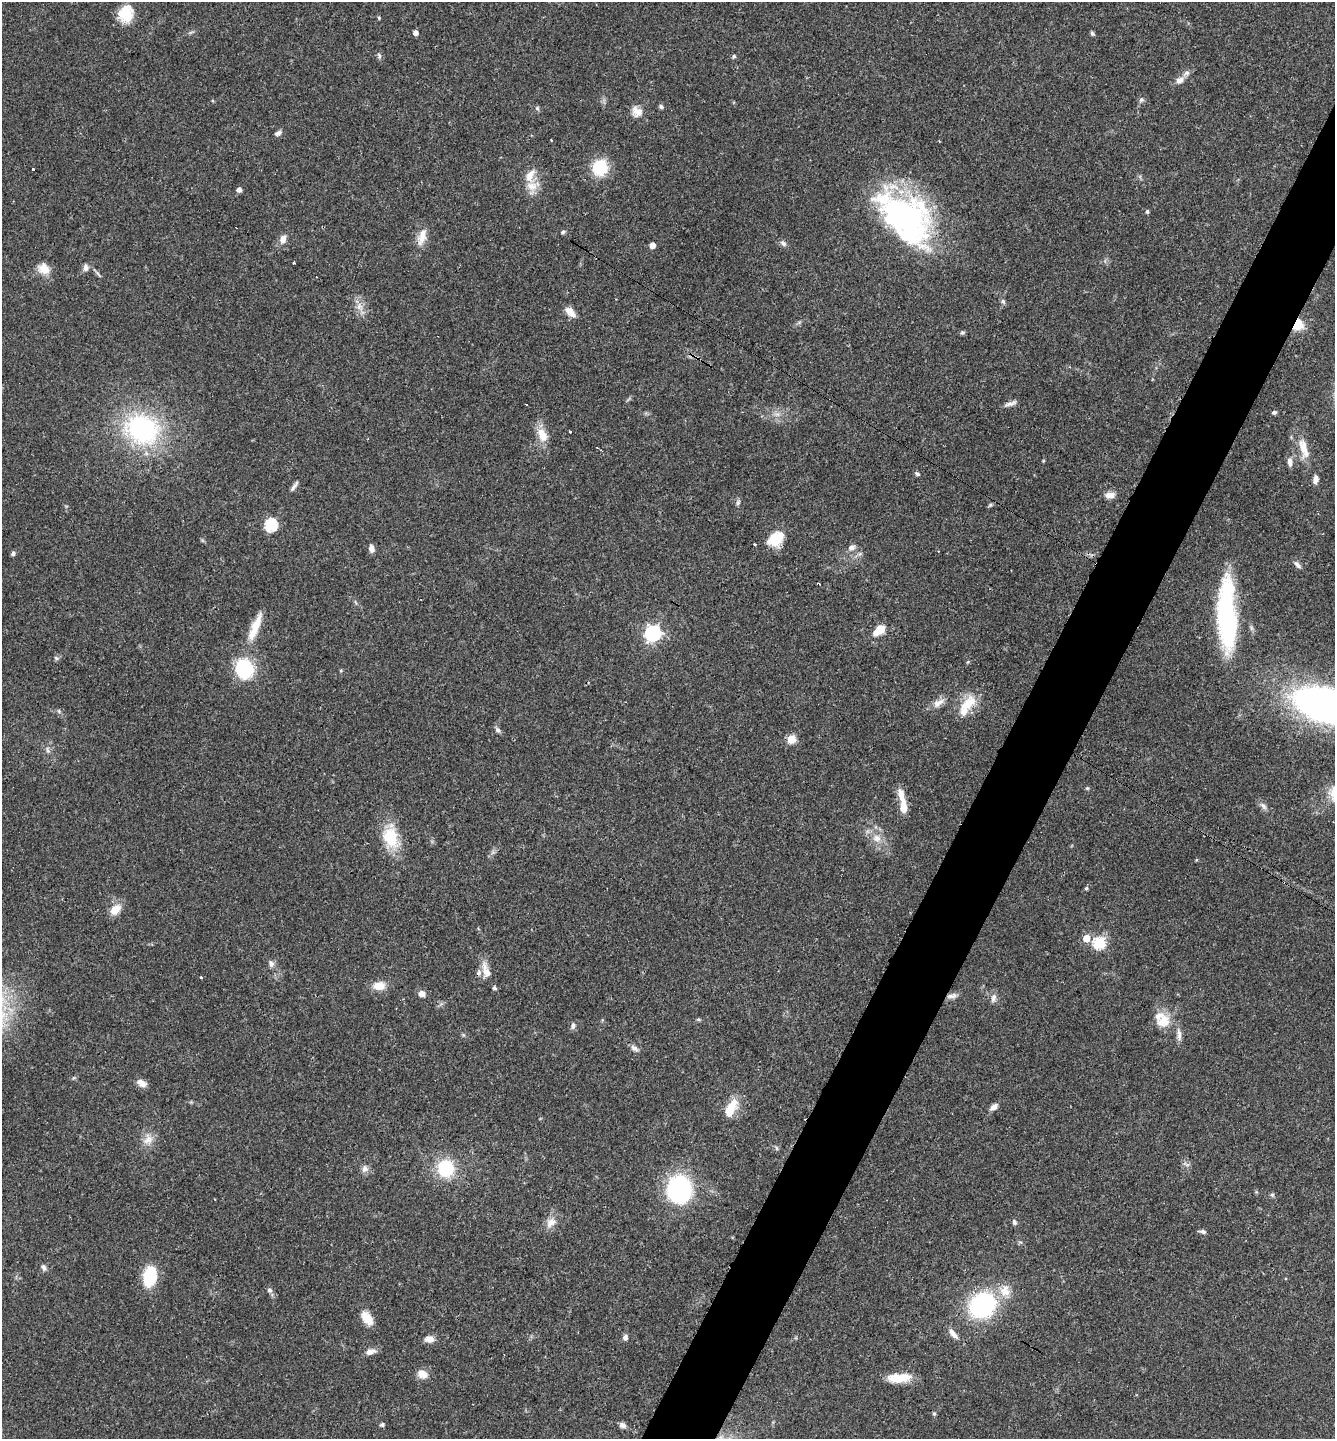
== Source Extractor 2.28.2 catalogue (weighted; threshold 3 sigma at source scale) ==
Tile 10 of 4 x 4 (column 2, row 3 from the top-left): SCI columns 1487-2819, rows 1444-2880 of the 5772 x 5764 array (HDU 1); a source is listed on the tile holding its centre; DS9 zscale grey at full resolution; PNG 1337 x 1441 px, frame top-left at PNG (2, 2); no overlay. Shown black and unused: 5% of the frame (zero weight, under 3 of 4 exposures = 1% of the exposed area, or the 3 px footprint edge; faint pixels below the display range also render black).
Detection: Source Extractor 2.28.2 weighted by HDU 2 'WHT'; one run over the whole footprint, this tile lists its part. Background 0.0626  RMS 0.0045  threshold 0.0201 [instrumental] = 3 sigma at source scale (4.5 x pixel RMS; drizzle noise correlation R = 1.50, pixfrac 1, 0.05/0.05 arcsec/px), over >= 5 px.
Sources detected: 129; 5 cosmic-ray / hot-pixel residue — not listed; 10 inside a brighter listed object's ellipse — not listed separately; the other 114 listed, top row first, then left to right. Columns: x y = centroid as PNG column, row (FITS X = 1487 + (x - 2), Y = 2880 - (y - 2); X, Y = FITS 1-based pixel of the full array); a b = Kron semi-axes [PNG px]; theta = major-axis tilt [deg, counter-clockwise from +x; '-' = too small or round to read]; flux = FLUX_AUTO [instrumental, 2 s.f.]
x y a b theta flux
126 13 19 16 81 10
379 18 5 4 - 0.49
415 33 4 4 - 2.5
1092 33 6 4 -58 0.84
379 55 8 4 -64 0.95
734 56 5 4 - 0.76
1179 80 11 8 33 2.7
1141 100 7 6 - 1.1
661 106 6 5 - 0.93
537 108 6 5 - 0.76
637 111 15 13 -47 4.3
278 133 9 6 25 1.4
600 167 17 16 - 16
532 186 16 12 -8 5.3
239 190 4 4 - 2.2
1147 212 5 4 - 0.82
906 219 64 44 -47 110
563 232 6 4 20 0.77
422 238 20 10 67 4.7
283 239 10 7 71 3.1
783 244 9 6 -44 1.3
652 245 4 4 - 3.3
294 263 3 3 - 1.1
85 268 9 6 -89 1.7
44 269 14 12 -39 5.8
98 273 10 2 -54 0.82
1003 301 7 6 - 1.1
570 312 12 7 -48 4.5
1298 325 10 9 - 11
962 332 6 5 - 0.77
1010 403 18 5 17 1.9
1274 412 6 5 - 0.84
777 414 7 4 -18 1.2
142 429 45 36 -24 64
570 431 3 3 - 1.9
542 435 19 11 -64 6.6
1304 449 31 10 -74 7.6
1290 462 12 6 -84 2.2
917 474 7 5 -35 0.85
1315 479 10 6 83 2.6
294 486 18 4 54 1.5
1110 495 13 8 1 2.7
738 503 9 4 81 0.94
990 505 5 5 - 0.68
271 525 6 6 - 49
776 539 19 13 40 11
755 544 3 3 - 1
852 547 9 7 6 1.9
371 548 10 6 -82 1.9
860 553 6 4 20 0.81
13 554 6 5 - 0.99
1297 565 11 6 -47 1.8
1227 615 77 18 -88 67
256 624 31 10 61 7.6
880 630 9 6 42 12
653 633 7 6 - 120
56 658 6 6 - 0.91
244 669 23 21 -80 23
938 703 18 8 30 3.5
969 703 26 15 45 9.8
1325 705 54 28 -14 220
59 711 6 4 -72 0.65
498 730 9 5 -46 1.2
791 739 5 5 - 15
48 750 10 4 -68 1.2
1087 788 5 5 - 0.54
1263 806 12 6 -44 1.7
903 807 15 8 88 5.2
390 837 26 18 -70 16
877 838 12 10 -23 4.2
1196 860 5 3 - 0.39
1086 888 5 4 - 0.64
115 909 14 9 44 6.1
1086 938 5 5 - 8.3
1099 943 6 6 - 40
271 964 10 7 -76 1.6
486 970 23 9 -73 5.1
201 977 3 3 - 0.49
379 986 16 11 3 5.4
421 994 10 8 -35 2
952 996 15 6 9 2.1
993 998 13 7 79 2.1
698 1019 6 3 -18 0.58
1163 1021 19 17 31 7.9
573 1026 8 6 79 1.4
1179 1035 17 6 -85 2.4
634 1048 11 6 -34 1.8
141 1083 12 8 -28 2.9
993 1107 10 6 40 2.3
730 1110 20 10 61 8.9
148 1140 15 10 33 3.9
776 1148 6 4 -71 0.62
445 1168 15 14 - 23
365 1169 10 8 -74 2.2
679 1189 21 18 -90 66
1272 1195 6 5 - 0.73
551 1222 15 11 39 4
1014 1222 7 5 -63 1.1
1203 1231 8 5 -11 1.2
44 1268 8 6 -76 1.4
150 1276 15 10 82 24
269 1290 7 6 - 1
1005 1291 18 14 90 6.9
982 1305 22 19 37 61
367 1318 18 10 -53 6
953 1334 15 6 -50 3.1
625 1337 6 5 - 1.8
429 1339 12 7 0 2.9
370 1352 11 7 15 2.9
423 1374 12 9 -30 4.1
899 1378 27 10 2 9.5
934 1414 6 4 -19 0.5
382 1424 5 5 - 0.82
623 1425 7 6 - 1.9
Overlapping masked pixels (flux is a lower limit): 2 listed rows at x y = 1298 325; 952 996
Isophote crosses this tile's border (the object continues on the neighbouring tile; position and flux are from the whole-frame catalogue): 1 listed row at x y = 1325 705